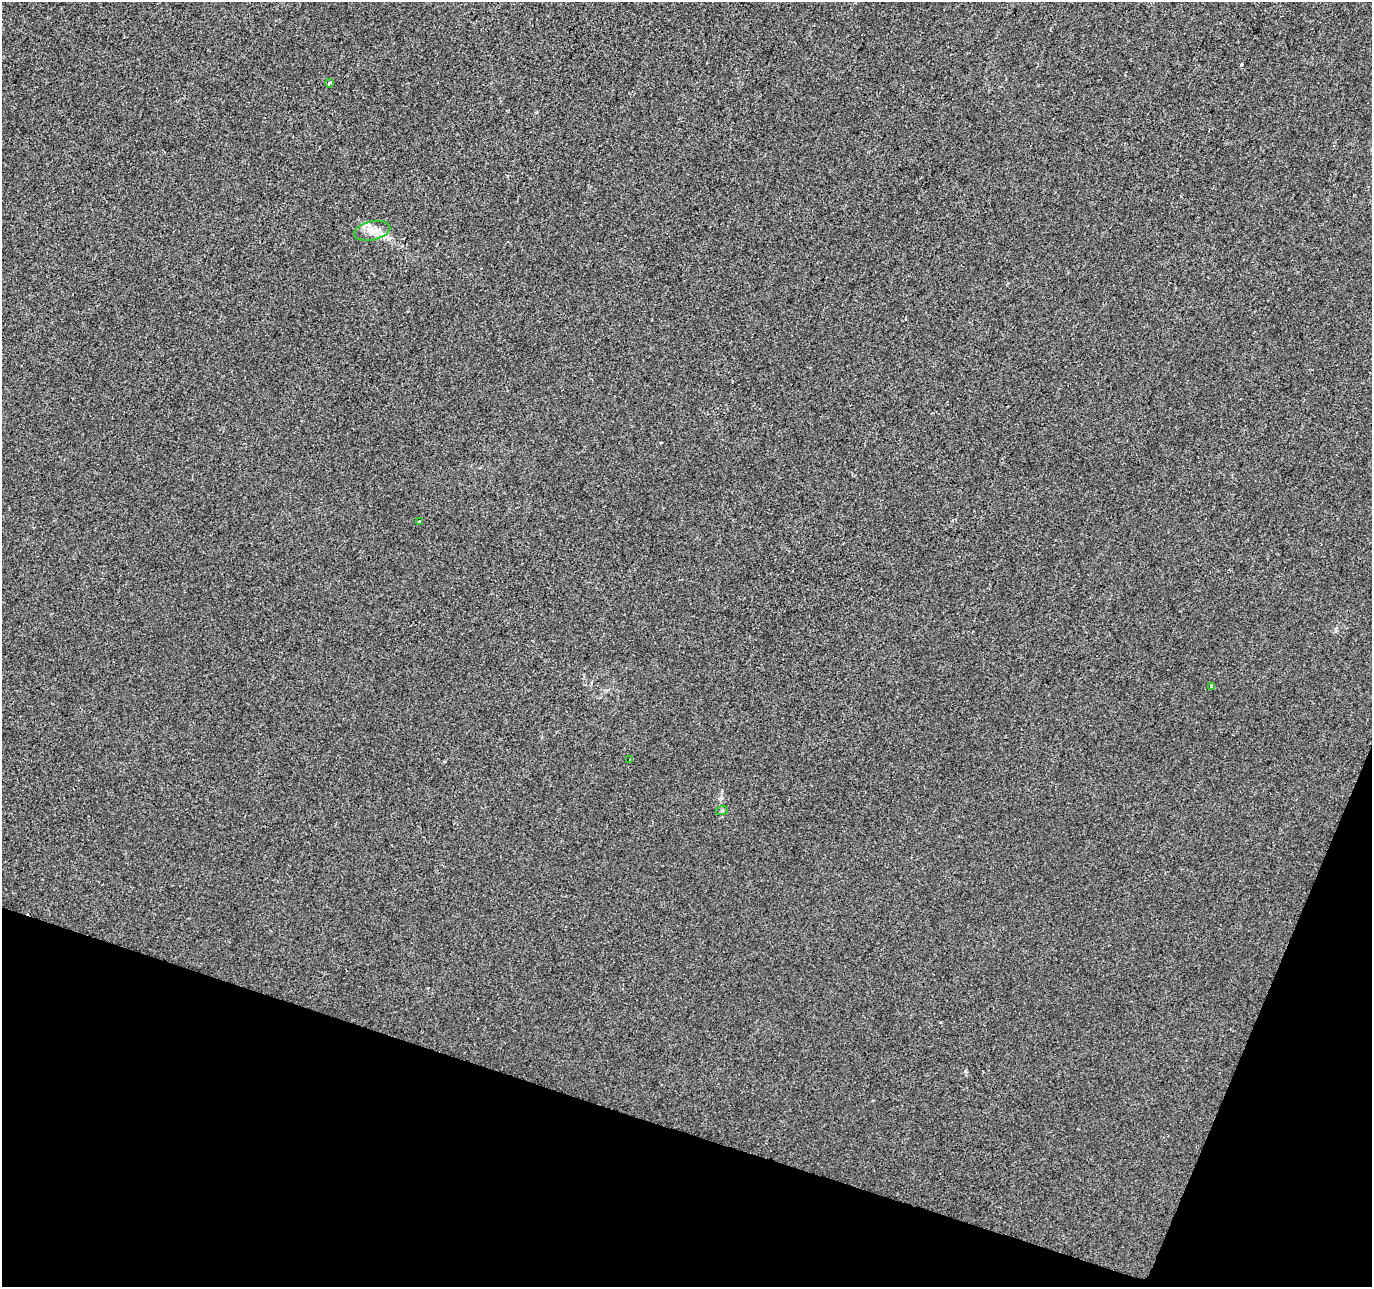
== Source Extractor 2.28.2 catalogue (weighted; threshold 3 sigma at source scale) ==
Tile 15 of 4 x 4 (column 3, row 4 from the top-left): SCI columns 2747-4116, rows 278-1562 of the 5486 x 5628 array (HDU 1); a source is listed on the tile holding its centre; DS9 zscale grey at full resolution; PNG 1374 x 1289 px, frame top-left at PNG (2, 2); each listed source drawn as its Kron ellipse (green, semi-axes under 4 px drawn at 4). Shown black and unused: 16% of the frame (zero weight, under 2 of 3 exposures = <1% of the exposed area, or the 3 px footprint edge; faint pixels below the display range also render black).
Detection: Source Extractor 2.28.2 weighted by HDU 2 'WHT'; one run over the whole footprint, this tile lists its part. Background 0.00144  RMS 0.0047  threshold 0.0211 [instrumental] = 3 sigma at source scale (4.5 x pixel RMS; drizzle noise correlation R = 1.50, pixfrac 1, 0.0396/0.0396 arcsec/px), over >= 5 px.
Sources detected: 8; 1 cosmic-ray / hot-pixel residue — neither listed nor drawn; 1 inside a brighter listed object's ellipse — not listed separately; the other 6 listed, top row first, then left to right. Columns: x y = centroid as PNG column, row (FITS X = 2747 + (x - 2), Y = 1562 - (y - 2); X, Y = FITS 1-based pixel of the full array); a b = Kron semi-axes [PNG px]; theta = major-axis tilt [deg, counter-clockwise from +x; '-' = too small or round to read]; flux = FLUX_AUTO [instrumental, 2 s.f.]
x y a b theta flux
330 83 4 3 - 1.7
372 231 18 9 13 4.9
419 521 3 3 - 1.5
1212 687 4 3 - 1.1
630 759 3 3 - 0.39
722 810 6 4 20 0.59